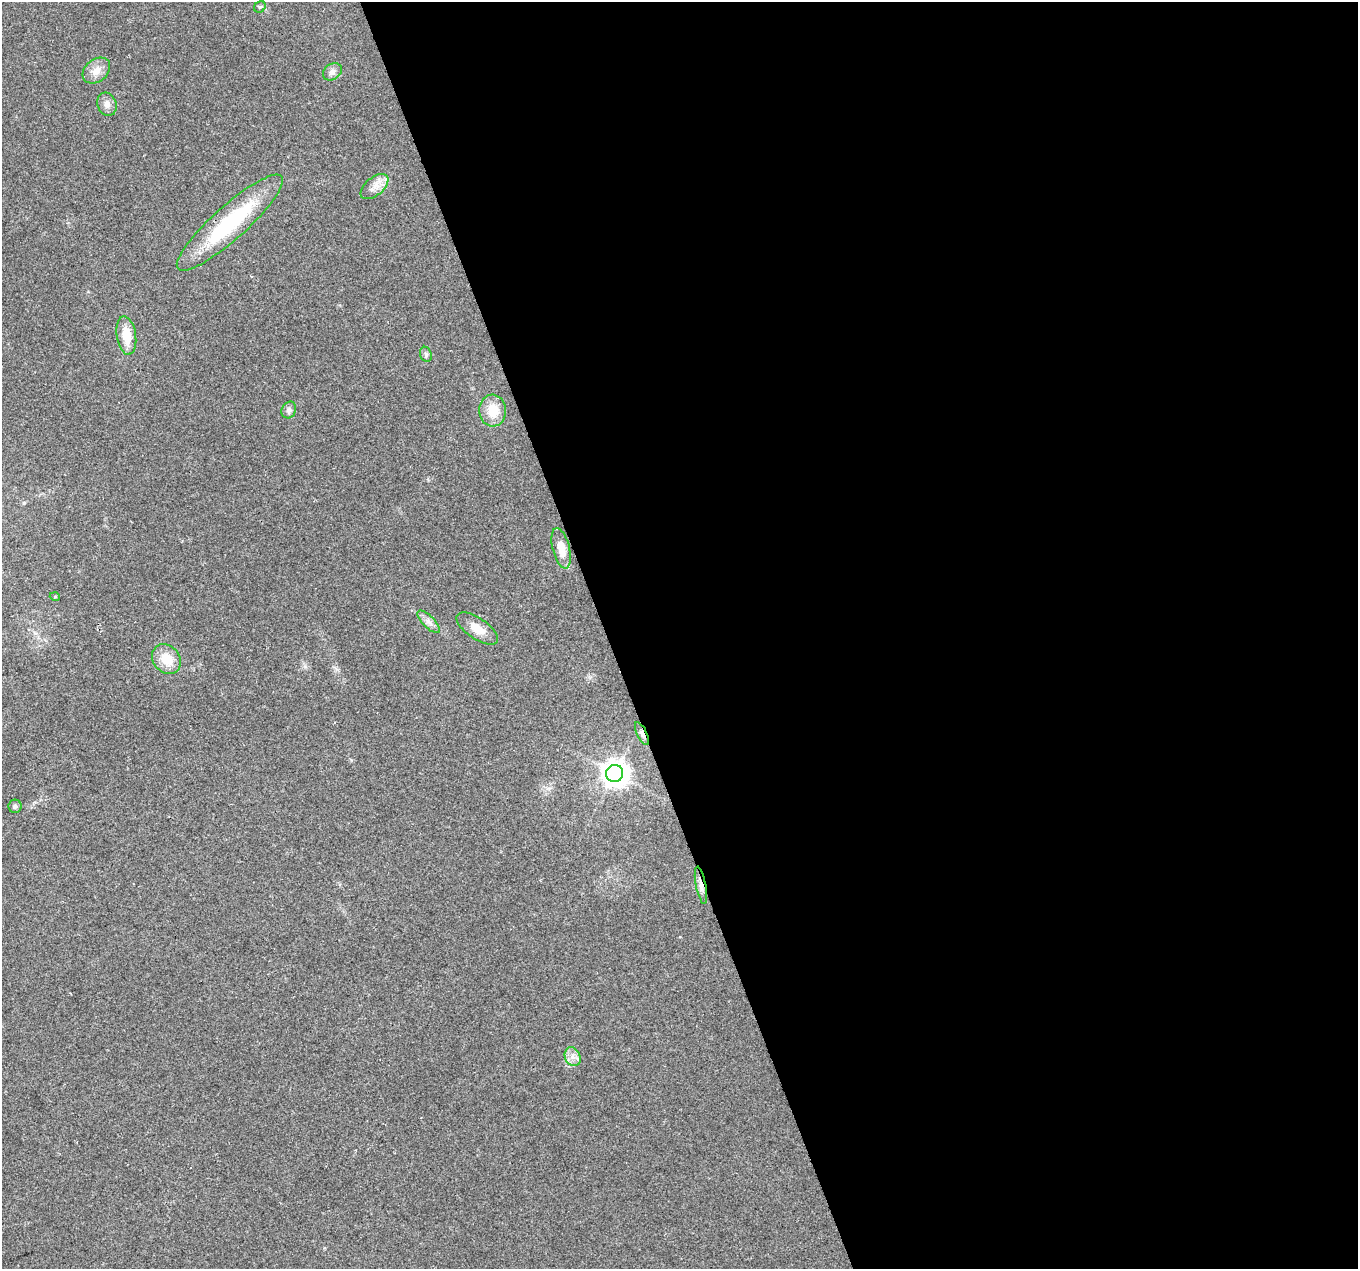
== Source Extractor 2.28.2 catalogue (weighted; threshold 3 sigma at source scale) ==
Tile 8 of 4 x 4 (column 4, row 2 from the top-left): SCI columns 4068-5423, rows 2600-3866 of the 5425 x 5251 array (HDU 1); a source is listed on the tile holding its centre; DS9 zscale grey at full resolution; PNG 1360 x 1271 px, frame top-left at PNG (2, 2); each listed source drawn as its Kron ellipse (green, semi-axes under 4 px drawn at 4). Shown black and unused: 55% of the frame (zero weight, under 2 of 3 exposures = <1% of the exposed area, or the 3 px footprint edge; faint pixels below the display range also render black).
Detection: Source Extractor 2.28.2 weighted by HDU 2 'WHT'; one run over the whole footprint, this tile lists its part. Background 0.0515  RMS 0.0069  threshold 0.0311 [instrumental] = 3 sigma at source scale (4.5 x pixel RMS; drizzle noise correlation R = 1.50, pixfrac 1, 0.0396/0.0396 arcsec/px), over >= 5 px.
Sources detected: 20; all 20 listed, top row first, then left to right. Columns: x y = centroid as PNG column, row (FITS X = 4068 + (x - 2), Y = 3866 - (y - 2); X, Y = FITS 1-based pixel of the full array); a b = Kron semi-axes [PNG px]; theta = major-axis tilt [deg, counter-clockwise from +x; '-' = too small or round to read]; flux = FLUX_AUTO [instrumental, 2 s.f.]
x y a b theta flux
260 7 6 5 - 1.1
96 71 15 11 39 6.7
332 72 10 7 36 3
107 104 12 9 -72 4.2
374 187 16 9 40 6.3
230 223 69 17 42 67
126 336 19 9 -82 14
426 354 8 5 -69 1.7
289 410 8 7 - 2.3
493 411 16 13 -86 14
561 548 21 8 -76 11
55 597 5 3 - 0.74
429 622 15 6 -45 3.7
477 628 24 10 -34 9.8
166 659 16 13 -49 14
642 733 12 5 -64 2.7
615 773 9 8 - 780
15 806 6 6 - 1.8
701 885 19 5 -79 4
573 1057 10 7 -67 4.1
Overlapping masked pixels (flux is a lower limit): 3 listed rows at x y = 230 223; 642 733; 701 885